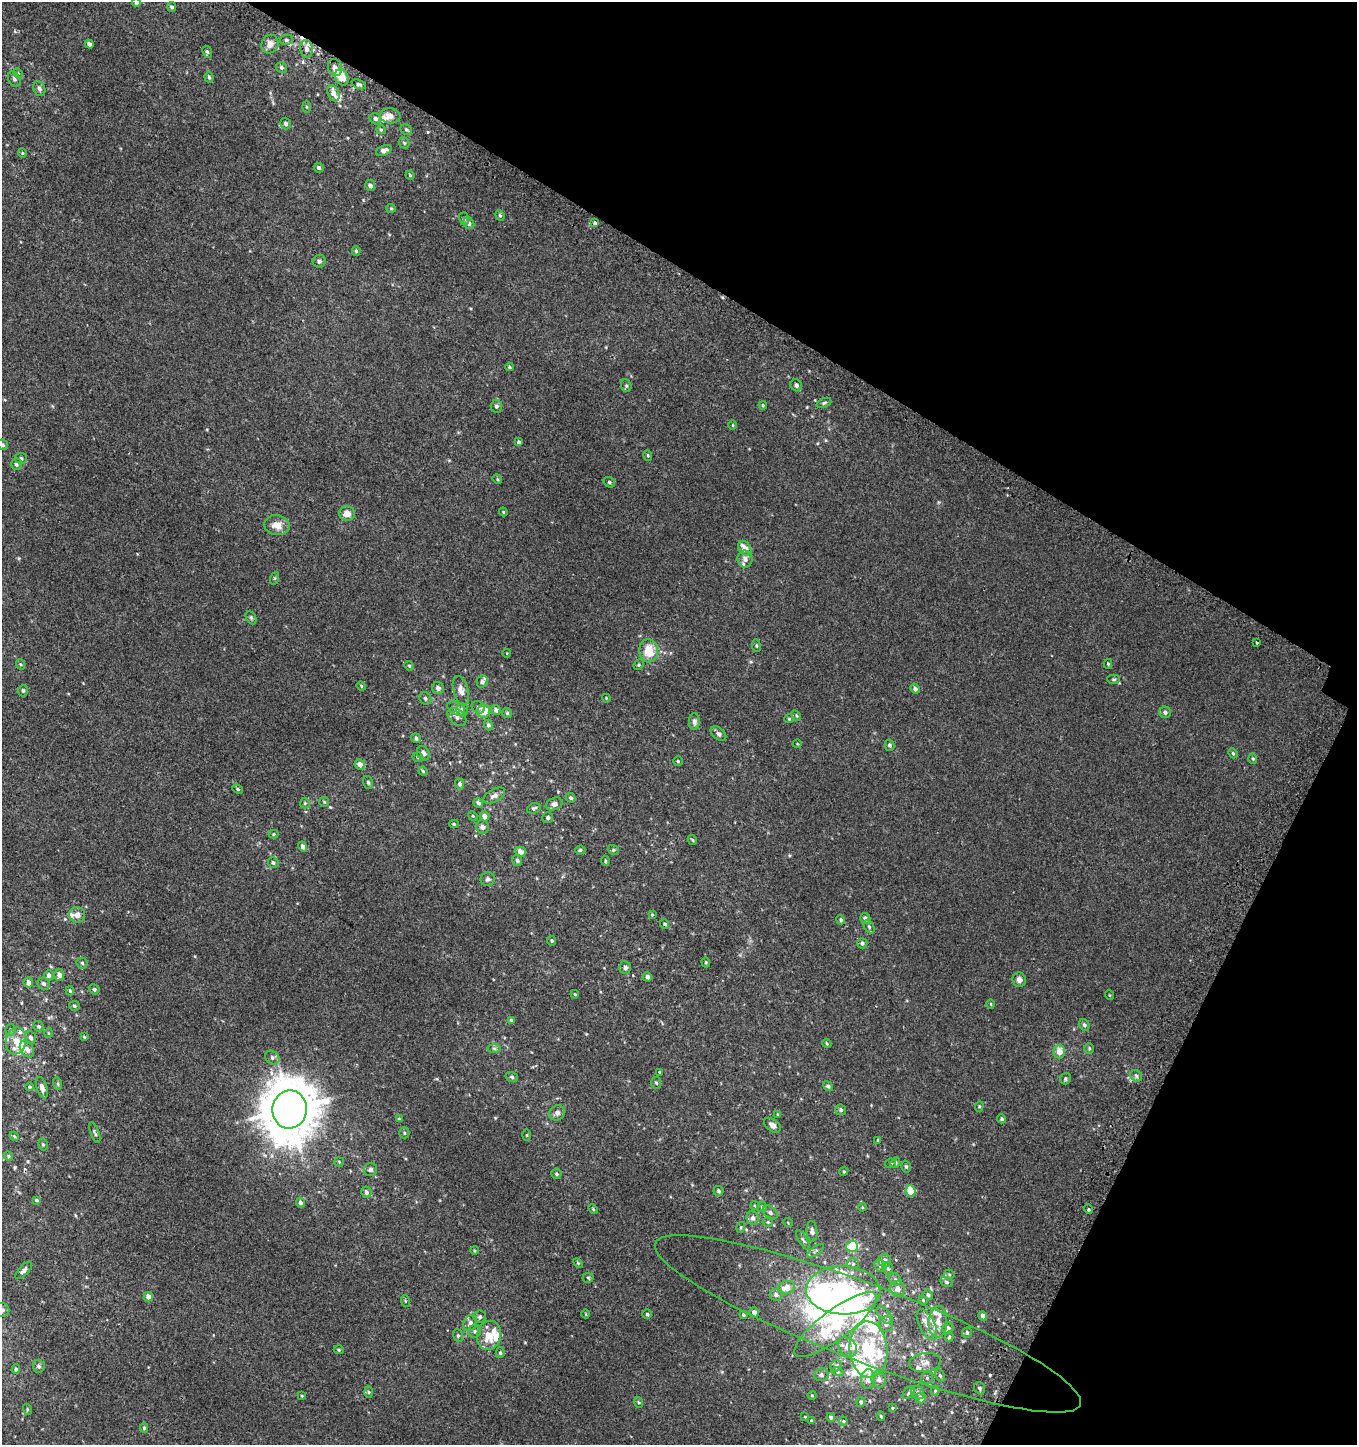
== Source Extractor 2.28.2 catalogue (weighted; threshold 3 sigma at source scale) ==
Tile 8 of 4 x 4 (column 4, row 2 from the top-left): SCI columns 4304-5658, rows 2937-4379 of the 5980 x 5884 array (HDU 1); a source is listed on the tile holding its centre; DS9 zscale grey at full resolution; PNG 1359 x 1447 px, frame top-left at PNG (2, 2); each listed source drawn as its Kron ellipse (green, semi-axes under 4 px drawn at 4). Shown black and unused: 27% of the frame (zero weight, under 2 of 3 exposures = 3% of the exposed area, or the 3 px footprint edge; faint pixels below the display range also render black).
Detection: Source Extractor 2.28.2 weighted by HDU 2 'WHT'; one run over the whole footprint, this tile lists its part. Background 0.00475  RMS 0.0058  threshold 0.026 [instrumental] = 3 sigma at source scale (4.5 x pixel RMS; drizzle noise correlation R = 1.50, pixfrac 1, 0.0396/0.0396 arcsec/px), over >= 5 px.
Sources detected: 318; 4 inside a brighter object's white glare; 3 cosmic-ray / hot-pixel residue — neither listed nor drawn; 32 inside a brighter listed object's ellipse — not listed separately; the other 279 listed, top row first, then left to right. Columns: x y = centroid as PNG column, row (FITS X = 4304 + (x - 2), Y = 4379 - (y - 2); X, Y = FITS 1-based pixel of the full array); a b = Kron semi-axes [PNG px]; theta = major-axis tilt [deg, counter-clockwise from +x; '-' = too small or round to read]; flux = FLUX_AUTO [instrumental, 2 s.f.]
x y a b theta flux
136 2 4 4 - 2.1
172 7 5 4 - 1
286 40 6 5 - 1.2
89 44 4 4 - 1.8
270 44 9 8 - 3.8
306 49 9 6 -85 2.4
207 52 6 4 -65 0.9
281 67 6 5 - 1.2
335 67 9 7 -73 2.4
18 73 5 4 - 0.59
209 77 5 4 - 0.71
342 77 8 6 -66 8.1
14 79 8 5 -61 1.5
359 84 7 4 -22 1.1
39 89 8 6 -67 2.1
333 93 8 5 -66 4.1
306 107 5 3 - 0.58
390 116 10 7 -7 3.5
375 119 6 5 - 1.6
286 124 6 5 - 1.7
381 130 5 4 - 0.7
406 130 6 5 - 0.86
404 143 6 5 - 0.84
384 150 8 5 22 2.2
22 153 4 4 - 0.58
319 168 5 4 - 1
410 175 4 4 - 0.64
370 186 5 5 - 1.6
391 208 5 4 - 0.58
500 215 5 4 - 0.8
464 218 6 5 - 1
469 223 6 5 - 2.1
595 223 3 3 - 4.9
356 251 4 4 - 0.75
319 261 6 6 - 1.4
509 367 4 3 - 0.8
796 385 6 5 - 1.6
626 386 6 5 - 0.92
824 403 8 4 22 0.92
763 405 4 4 - 0.61
496 406 6 5 - 1.3
733 425 5 3 - 0.48
519 442 4 3 - 1.2
3 445 5 5 - 1.1
648 455 5 3 - 0.61
21 458 6 5 - 1.4
16 464 6 5 - 1.2
497 479 5 4 - 0.63
609 482 6 5 - 1
503 512 4 3 - 0.53
347 514 8 7 - 5.4
277 525 13 10 -7 6.5
745 548 8 5 -53 5.6
745 559 8 7 - 2.8
275 578 6 4 71 0.67
251 618 7 5 -63 0.99
1256 642 3 3 - 2.7
756 646 6 3 -81 0.66
649 651 11 9 -86 10
507 653 4 3 - 0.34
20 664 5 3 - 0.64
1108 664 5 4 - 0.63
639 665 5 4 - 0.82
409 666 5 4 - 0.73
1113 679 6 4 0 0.88
482 682 6 5 - 1.9
361 686 5 4 - 0.66
438 688 6 5 - 2.3
915 689 5 4 - 1.8
23 690 6 4 -87 1
461 691 15 7 -74 3.7
425 698 6 5 - 1.2
606 698 4 3 - 0.47
478 707 7 5 -40 1.1
456 708 9 6 -29 1.9
462 710 6 6 - 2.4
496 710 5 5 - 1.9
484 711 6 6 - 9.1
1165 712 6 5 - 1.4
507 713 5 5 - 0.92
796 716 6 4 -58 0.74
457 717 11 7 -39 2.6
789 719 4 4 - 0.61
694 722 8 5 -89 1.9
488 725 5 4 - 1.4
718 734 9 5 -40 2
416 738 5 4 - 1.3
797 744 4 3 - 0.43
890 745 5 4 - 1.2
423 753 7 6 - 2.5
1233 753 5 4 - 0.68
418 757 5 5 - 0.78
1253 759 5 4 - 0.75
678 761 5 4 - 0.75
360 764 5 5 - 3.3
423 771 4 3 - 0.63
368 782 6 5 - 0.97
460 784 5 4 - 1.4
238 789 5 4 - 0.81
494 796 12 6 30 2.4
571 798 5 4 - 1.1
324 802 5 4 - 0.6
305 803 5 5 - 0.68
478 803 5 4 - 1.4
554 804 8 6 21 2.3
534 808 7 5 21 1.2
473 816 5 4 - 0.64
484 816 5 5 - 2.9
548 818 5 5 - 1.1
454 824 4 4 - 0.69
482 827 7 6 - 2.4
274 834 5 4 - 0.67
692 840 5 4 - 0.6
303 846 5 4 - 2.7
580 850 5 4 - 0.83
613 850 6 4 -20 0.78
520 852 5 5 - 3.8
517 860 5 5 - 1.2
605 861 5 3 - 0.68
273 863 5 5 - 1
488 879 7 7 - 1.6
77 915 8 8 - 3.3
652 915 4 3 - 0.6
865 918 6 4 -55 2.1
841 920 5 4 - 0.99
665 924 5 4 - 0.92
869 927 7 5 -63 1.2
552 941 5 4 - 0.8
862 943 5 5 - 1.3
706 962 5 4 - 0.63
82 963 5 5 - 1.1
625 968 6 6 - 1.5
49 975 5 5 - 1.9
59 975 6 5 - 3.1
647 977 4 4 - 1.6
1019 980 7 6 - 2.6
28 982 5 5 - 2.7
44 984 6 5 - 1.4
94 989 5 5 - 1.2
70 991 4 3 - 0.74
575 994 4 3 - 0.56
1109 995 5 3 - 0.42
991 1004 5 3 - 0.46
74 1006 5 5 - 0.93
511 1020 4 4 - 0.88
1084 1025 6 5 - 1.1
38 1026 5 5 - 1.1
10 1030 5 5 - 0.98
48 1033 5 3 - 0.48
84 1037 3 3 - 0.52
31 1038 7 5 -67 1.9
16 1041 13 10 80 5.8
827 1043 5 3 - 0.65
1089 1048 5 4 - 0.7
27 1049 9 6 -61 2.4
494 1049 6 4 -3 0.96
1059 1052 7 6 - 5.8
272 1058 8 6 -38 1.6
659 1072 3 2 - 0.46
1136 1076 6 5 - 1.3
512 1077 6 5 - 1
1065 1079 6 5 - 0.87
656 1083 6 5 - 0.98
58 1084 6 4 -72 0.73
828 1086 5 4 - 1.1
29 1087 4 4 - 0.74
42 1088 11 5 -73 2.6
979 1106 5 4 - 0.63
290 1109 19 17 81 2100
841 1110 5 5 - 1.2
557 1113 8 7 - 2.4
778 1115 4 3 - 0.57
399 1119 4 3 - 0.56
1002 1119 4 4 - 0.88
772 1125 9 6 -37 2.6
95 1133 11 4 -69 1.2
404 1133 5 5 - 0.76
527 1135 5 3 - 0.54
14 1136 5 3 - 0.63
878 1140 4 3 - 0.59
43 1145 6 5 - 0.9
8 1156 5 4 - 0.75
339 1162 5 4 - 0.54
891 1163 5 4 - 0.73
895 1163 5 4 - 1.2
906 1166 6 4 -73 0.87
370 1169 7 6 - 1.4
844 1171 5 3 - 0.53
556 1174 5 5 - 1
718 1191 5 5 - 0.94
911 1191 5 5 - 13
366 1192 5 5 - 1.9
36 1200 4 3 - 0.69
300 1203 5 4 - 1.7
755 1206 4 4 - 0.65
762 1207 5 4 - 0.93
862 1207 4 3 - 0.54
593 1209 5 3 - 0.54
1088 1209 5 3 - 0.64
770 1213 8 6 -41 1.6
753 1218 7 6 - 2.3
768 1222 5 5 - 0.78
788 1223 5 3 - 0.43
741 1227 5 3 - 0.59
812 1231 10 5 -86 2
803 1240 11 3 -60 1
852 1246 6 6 - 30
474 1250 4 3 - 0.52
816 1251 10 2 36 0.74
885 1260 7 6 - 2.5
578 1263 6 4 -45 0.66
853 1264 5 5 - 1
880 1266 6 5 - 1.1
888 1268 6 5 - 0.94
24 1270 11 5 47 1.8
949 1274 5 5 - 0.78
588 1278 5 5 - 0.78
895 1279 7 5 -43 1.3
947 1282 7 4 -27 0.91
786 1288 8 6 15 6
897 1289 8 7 - 3.6
843 1290 37 24 -2 91
776 1295 6 6 - 1.9
928 1295 5 4 - 0.91
148 1297 5 4 - 4
923 1300 4 4 - 0.53
405 1301 6 3 -71 0.64
2 1310 7 7 - 1.9
754 1312 5 5 - 2.8
586 1314 4 3 - 0.39
647 1314 4 4 - 0.97
743 1314 4 3 - 0.84
884 1315 10 5 -51 2.1
983 1316 4 4 - 2.2
480 1317 6 6 - 1.2
938 1322 16 9 86 6
470 1323 8 6 65 2.5
836 1324 50 14 37 33
868 1324 227 38 -21 130
886 1324 7 7 - 2.4
927 1324 16 8 -63 5.4
948 1328 6 5 - 1.8
475 1331 7 6 - 1.3
967 1333 5 5 - 1.1
458 1335 6 5 - 0.95
489 1335 14 12 76 9.9
949 1337 5 4 - 0.76
848 1347 11 8 -50 4.3
339 1350 5 3 - 0.6
869 1350 28 19 -87 38
500 1353 5 4 - 0.89
925 1362 16 9 7 4
39 1366 6 6 - 1.6
836 1366 6 5 - 1
16 1369 5 4 - 0.93
838 1372 6 3 -18 0.77
821 1375 7 6 - 1.6
940 1375 7 4 -62 0.89
927 1378 6 6 - 1.1
868 1379 10 7 88 3.6
879 1380 8 7 - 2.5
980 1388 6 5 - 1.1
935 1391 5 4 - 0.64
369 1392 6 4 -88 0.75
909 1393 7 5 50 1
918 1393 7 6 - 1.5
812 1395 4 4 - 0.5
302 1396 4 3 - 0.58
921 1398 5 5 - 3.1
638 1402 5 3 - 0.64
861 1402 5 4 - 1.1
892 1408 3 3 - 0.45
27 1409 5 3 - 0.55
881 1416 5 3 - 0.67
805 1417 3 3 - 0.42
831 1417 4 4 - 1.1
811 1421 4 3 - 0.82
843 1421 4 4 - 0.57
144 1428 4 4 - 0.73
Overlapping masked pixels (flux is a lower limit): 1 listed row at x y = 868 1324
Isophote crosses this tile's border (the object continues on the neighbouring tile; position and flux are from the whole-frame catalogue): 3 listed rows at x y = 136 2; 3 445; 2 1310